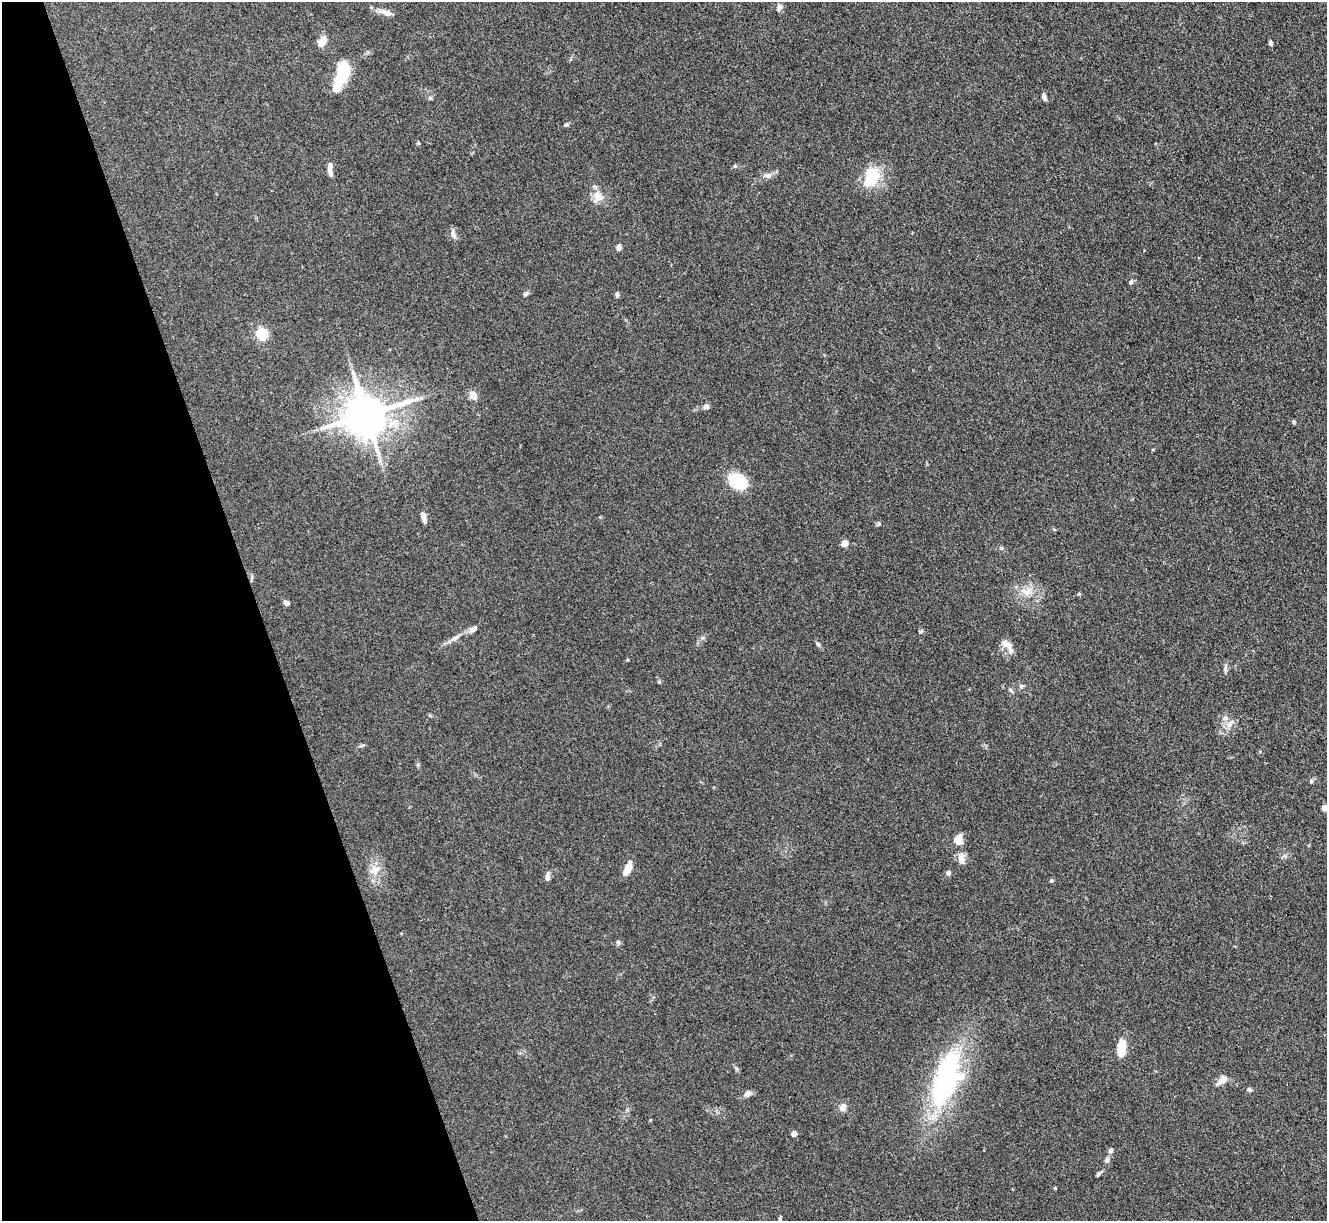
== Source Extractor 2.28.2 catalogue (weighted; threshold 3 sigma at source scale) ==
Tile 5 of 4 x 4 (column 1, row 2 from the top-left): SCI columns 9-1333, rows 2712-3930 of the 5316 x 5299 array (HDU 1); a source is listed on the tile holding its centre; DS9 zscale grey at full resolution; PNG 1329 x 1223 px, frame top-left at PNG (2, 2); no overlay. Shown black and unused: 19% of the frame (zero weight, under 3 of 4 exposures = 1% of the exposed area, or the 3 px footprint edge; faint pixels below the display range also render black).
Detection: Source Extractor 2.28.2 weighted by HDU 2 'WHT'; one run over the whole footprint, this tile lists its part. Background 0.111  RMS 0.0067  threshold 0.0302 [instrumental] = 3 sigma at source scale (4.5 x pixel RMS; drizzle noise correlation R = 1.50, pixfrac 1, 0.05/0.05 arcsec/px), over >= 5 px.
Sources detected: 68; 2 inside a brighter object's white glare — not listed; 4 inside a brighter listed object's ellipse — not listed separately; the other 62 listed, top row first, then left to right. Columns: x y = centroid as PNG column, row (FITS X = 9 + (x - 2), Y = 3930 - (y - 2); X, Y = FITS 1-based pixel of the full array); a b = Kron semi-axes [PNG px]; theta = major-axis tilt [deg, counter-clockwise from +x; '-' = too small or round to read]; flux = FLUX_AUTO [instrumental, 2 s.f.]
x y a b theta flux
779 7 10 6 72 2.2
386 13 15 7 -16 5
322 42 13 8 55 6.1
1271 43 5 4 - 1.4
341 74 24 10 73 39
1044 97 7 5 -70 1.9
430 98 5 5 - 1
566 125 6 4 1 0.93
418 143 5 4 - 0.86
330 166 10 7 89 2.7
735 166 5 5 - 0.91
767 175 11 7 2 3.2
874 176 27 18 -26 18
598 196 14 12 -60 7.2
453 234 13 6 -73 2.7
618 247 7 6 - 1.8
1131 282 6 5 - 1.4
525 294 7 5 42 1.5
617 294 6 5 - 1.3
262 334 5 5 - 70
473 396 9 7 -61 5.6
706 407 8 6 8 2.2
366 415 12 11 - 2400
1294 422 6 4 -90 0.76
737 481 15 11 -34 39
423 515 10 5 -76 3.5
878 524 6 4 71 0.9
845 543 5 5 - 9.6
1026 592 14 7 0 5.4
286 603 6 5 - 2.1
474 629 11 6 42 2.6
921 631 6 4 42 1
455 638 14 5 25 3.2
1004 643 9 8 - 3.3
818 644 7 5 -59 1.4
1010 650 9 7 -66 2.4
1225 669 11 4 80 1.6
659 682 5 4 - 0.88
1021 686 7 5 41 1.3
1230 724 10 8 51 3.9
418 765 6 4 72 0.89
1311 781 6 5 - 1.1
1325 808 4 4 - 5.9
959 840 14 10 75 6.6
962 858 16 7 89 4.3
628 868 14 7 66 7.7
375 870 17 12 42 7.2
948 873 6 5 - 2
547 877 11 5 81 2.6
1051 881 6 3 19 0.7
618 942 7 5 -69 1.2
1121 1049 17 8 84 15
946 1079 57 22 72 140
1222 1080 14 8 47 4.1
1249 1090 5 5 - 1.3
748 1094 10 7 40 2.8
843 1107 9 8 - 3.8
794 1134 4 4 - 5.5
1110 1150 6 6 - 1.8
1107 1160 7 6 - 2
1098 1174 7 4 62 1.1
780 1219 6 4 74 0.85
Isophote crosses this tile's border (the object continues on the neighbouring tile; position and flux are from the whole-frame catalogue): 1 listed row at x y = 1325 808
Unlisted compact peaks at least as high as the median listed source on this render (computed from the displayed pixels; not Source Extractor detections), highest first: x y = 1001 548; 1055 1188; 1079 594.